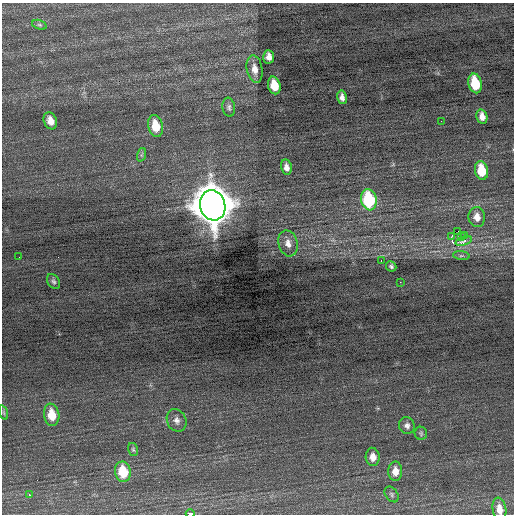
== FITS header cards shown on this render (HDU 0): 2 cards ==
NAXIS1  =                  512 / Axis length
NAXIS2  =                  512 / Axis length

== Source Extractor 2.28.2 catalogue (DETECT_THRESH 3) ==
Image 512 x 512 px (HDU 0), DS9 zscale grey, 1 PNG px = 1 image px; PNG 516 x 516 px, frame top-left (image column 1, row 512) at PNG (2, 3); each listed source drawn as its Kron ellipse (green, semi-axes under 4 px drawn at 4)
Background -0.0232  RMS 0.7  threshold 2.11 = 3 sigma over >= 5 px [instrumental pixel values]
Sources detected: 43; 1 with non-positive FLUX_AUTO (blend fragments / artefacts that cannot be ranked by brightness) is neither listed nor drawn; the other 42 listed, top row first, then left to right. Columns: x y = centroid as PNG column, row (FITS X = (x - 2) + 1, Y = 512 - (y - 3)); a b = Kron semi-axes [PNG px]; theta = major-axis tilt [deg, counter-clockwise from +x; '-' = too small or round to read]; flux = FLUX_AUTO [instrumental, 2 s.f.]
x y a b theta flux
39 25 7 4 -19 82
269 57 7 5 -85 260
255 69 14 7 -80 380
475 83 10 6 -77 1800
274 85 9 6 -75 960
342 97 7 5 -77 220
229 107 9 6 -82 130
482 116 7 5 -77 300
50 121 9 6 -69 380
441 121 2 2 - 69
156 126 11 7 -77 950
141 155 7 4 71 81
286 167 8 5 -80 250
482 170 9 6 -79 1300
369 200 10 7 -79 3800
213 205 15 12 -73 140000
477 217 10 8 -82 390
458 231 2 2 - 3900
465 235 3 2 - 740
461 236 3 3 - 110
451 237 3 2 - 400
464 241 8 3 19 11
288 243 13 9 -75 380
461 256 8 4 -7 99
19 257 2 2 - 25
381 261 2 2 - 64
391 266 5 5 - 110
54 281 8 6 -55 110
400 282 3 2 - 47
4 413 7 3 -71 62
52 415 11 7 -80 910
177 420 11 9 -66 270
407 426 8 7 - 190
421 433 6 6 - 84
133 449 7 5 -74 77
373 457 9 7 -85 360
395 471 10 7 -89 440
123 472 10 8 -80 1400
392 494 9 6 -53 110
29 495 2 2 - 280
499 509 11 6 -81 490
190 514 4 2 - 2700
At the frame edge (FLAGS 8, measured only in part): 2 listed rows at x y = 499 509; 190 514
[1 non-positive-flux detection neither listed nor drawn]